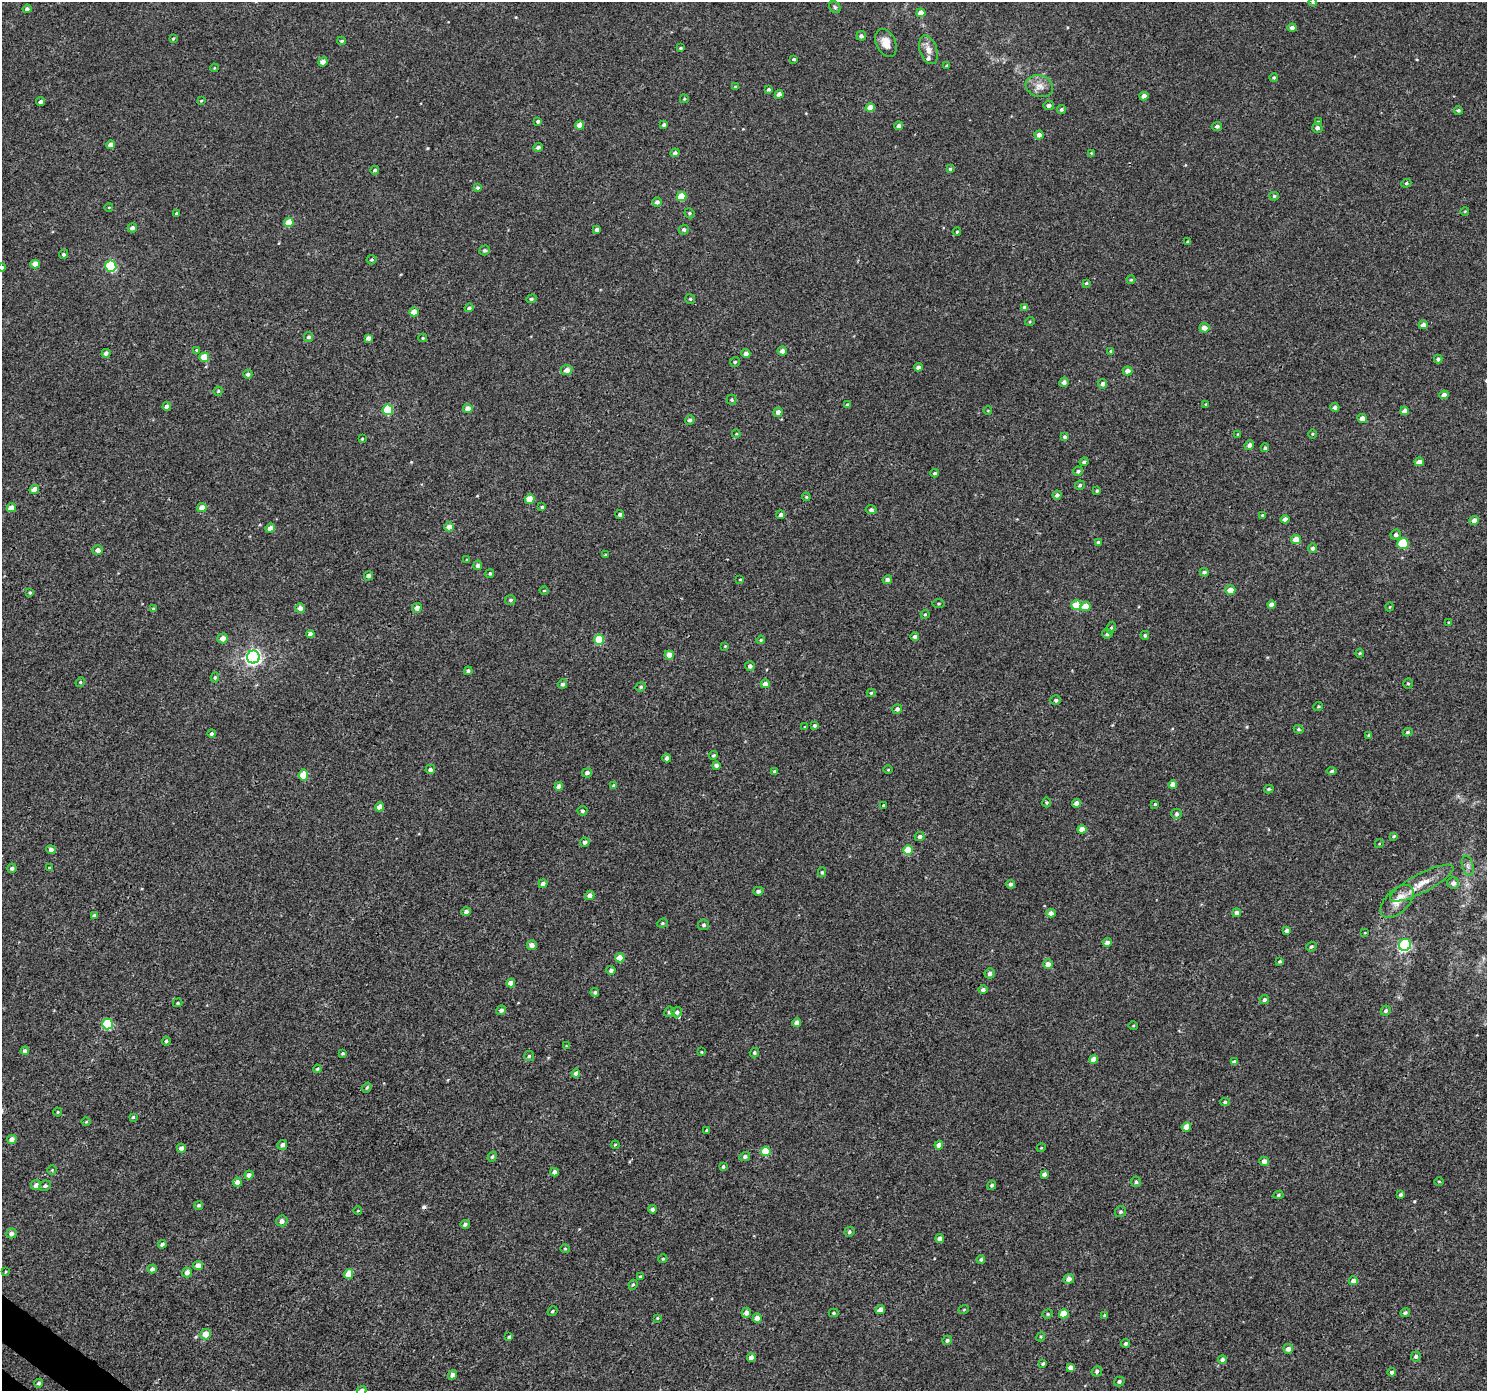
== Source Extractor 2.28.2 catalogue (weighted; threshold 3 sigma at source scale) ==
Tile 7 of 4 x 4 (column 3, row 2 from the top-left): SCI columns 3011-4495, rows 3000-4388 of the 6026 x 6065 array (HDU 1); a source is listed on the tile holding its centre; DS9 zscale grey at full resolution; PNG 1489 x 1393 px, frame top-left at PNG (2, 2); each listed source drawn as its Kron ellipse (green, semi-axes under 4 px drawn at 4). Shown black and unused: <1% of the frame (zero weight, under 3 of 4 exposures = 5% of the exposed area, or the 3 px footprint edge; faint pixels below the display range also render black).
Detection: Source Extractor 2.28.2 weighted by HDU 2 'WHT'; one run over the whole footprint, this tile lists its part. Background 0.00277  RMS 0.0022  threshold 0.00975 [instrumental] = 3 sigma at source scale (4.5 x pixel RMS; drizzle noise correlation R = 1.50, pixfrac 1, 0.0396/0.0396 arcsec/px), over >= 5 px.
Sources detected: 352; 1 cosmic-ray / hot-pixel residue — neither listed nor drawn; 3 inside a brighter listed object's ellipse — not listed separately; the other 348 listed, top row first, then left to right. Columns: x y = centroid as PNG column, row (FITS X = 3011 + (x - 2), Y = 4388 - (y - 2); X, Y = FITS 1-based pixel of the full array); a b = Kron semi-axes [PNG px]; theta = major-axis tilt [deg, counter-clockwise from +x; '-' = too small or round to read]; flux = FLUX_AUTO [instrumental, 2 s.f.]
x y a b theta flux
1313 2 4 4 - 0.29
835 7 6 5 - 0.39
27 9 4 4 - 0.64
921 13 4 4 - 2.4
1292 28 4 4 - 0.88
861 36 5 5 - 0.6
173 39 4 3 - 0.22
342 41 4 3 - 0.35
886 43 15 9 -65 2.2
680 48 4 3 - 0.29
928 50 15 8 -71 1.5
794 59 4 3 - 0.35
323 62 5 4 - 1.5
947 66 4 4 - 0.36
214 68 4 3 - 0.17
1274 78 4 4 - 0.29
1039 86 14 10 -16 1.8
735 87 3 3 - 0.25
769 89 4 4 - 0.35
779 94 4 4 - 1.3
1144 96 4 4 - 1.1
684 99 4 3 - 0.23
41 101 5 4 - 0.64
201 101 4 3 - 0.21
1049 105 5 4 - 0.67
870 108 4 4 - 2.4
1061 109 4 4 - 0.43
1458 110 4 4 - 0.37
538 121 4 3 - 0.53
1318 122 4 3 - 0.36
580 125 4 4 - 2
664 125 4 3 - 0.41
899 126 4 4 - 0.73
1217 126 5 4 - 0.56
1317 128 5 5 - 0.75
1039 135 4 4 - 0.93
111 145 4 4 - 1.3
538 147 5 4 - 0.55
675 153 4 4 - 0.59
1091 153 4 4 - 0.21
950 169 4 4 - 0.32
375 170 4 4 - 0.48
1406 183 5 4 - 0.26
477 188 4 4 - 0.35
682 196 5 4 - 5
1274 196 4 4 - 0.33
657 202 5 4 - 0.8
109 207 4 3 - 0.15
1465 211 4 3 - 0.15
176 213 4 4 - 0.34
689 213 5 5 - 0.36
289 222 5 4 - 3.7
132 228 5 4 - 0.86
597 230 4 4 - 0.79
684 230 5 5 - 0.46
957 232 4 3 - 0.25
1188 242 3 3 - 0.41
485 250 5 4 - 0.41
64 254 4 4 - 0.4
372 260 5 4 - 0.34
35 264 4 4 - 2.1
111 266 5 5 - 18
2 267 4 4 - 0.55
1131 280 4 4 - 0.22
1086 283 4 3 - 0.28
531 299 5 4 - 0.41
690 299 5 5 - 0.33
1025 307 4 4 - 0.84
469 308 4 4 - 0.41
414 312 4 4 - 2
1030 321 5 3 - 0.2
1423 325 4 4 - 0.96
1204 328 5 4 - 1.5
309 337 5 4 - 0.5
368 338 4 4 - 0.98
423 338 4 4 - 0.28
196 350 4 3 - 0.22
782 351 4 4 - 0.96
1111 351 4 3 - 0.37
106 353 4 4 - 0.7
746 354 4 4 - 1.1
204 357 5 4 - 5.5
1438 359 4 4 - 0.43
735 362 5 5 - 0.33
918 367 4 4 - 0.69
567 370 5 5 - 1.4
1127 371 5 4 - 1.1
248 374 4 4 - 0.65
1064 382 5 4 - 0.91
1102 384 5 4 - 0.76
218 391 4 4 - 0.24
1444 395 5 4 - 1.1
732 400 5 5 - 0.31
1206 404 3 2 - 0.16
848 405 4 4 - 0.43
167 406 4 4 - 1.2
1335 407 4 4 - 0.63
468 408 5 4 - 1.5
388 410 5 5 - 10
988 411 4 3 - 0.16
1405 411 4 4 - 1.6
778 412 5 4 - 1.2
1362 418 5 4 - 1.4
690 420 5 4 - 0.56
736 434 4 3 - 0.21
1238 434 4 3 - 0.17
1313 434 5 3 - 0.22
1065 437 4 4 - 0.41
362 439 4 3 - 0.21
1249 445 5 4 - 0.8
1265 448 4 4 - 0.44
1084 462 4 3 - 0.44
1419 462 4 4 - 1.6
1078 471 5 4 - 0.42
935 473 4 3 - 0.3
1080 485 5 4 - 0.36
34 489 5 4 - 1.6
1097 491 4 3 - 0.3
1057 495 4 4 - 0.63
806 497 4 3 - 0.26
530 499 5 4 - 3
542 507 4 3 - 0.33
11 508 5 4 - 2.1
202 508 5 4 - 1.9
871 510 5 4 - 0.51
620 514 4 4 - 0.49
781 515 4 4 - 0.55
1262 515 4 3 - 0.2
1285 519 4 4 - 1.3
1474 520 5 4 - 1.5
449 527 4 4 - 1.8
270 528 5 4 - 1.3
1396 535 5 5 - 0.66
1296 539 5 4 - 1.9
1098 542 4 4 - 0.27
1403 543 6 5 - 7
1313 548 4 4 - 0.55
98 550 5 5 - 0.92
605 555 3 3 - 0.21
466 560 4 3 - 0.18
478 565 5 4 - 0.8
1204 572 4 4 - 0.44
490 573 5 4 - 0.36
368 576 5 4 - 0.65
740 580 3 2 - 0.17
887 580 5 4 - 0.81
1230 590 5 5 - 1.9
544 591 4 3 - 0.17
30 593 4 4 - 0.24
510 600 5 5 - 0.46
938 604 6 3 0 0.27
1076 605 5 5 - 5.1
1271 605 4 4 - 1.2
1085 606 5 4 - 2.7
1389 607 4 3 - 0.16
300 608 5 5 - 1.2
417 608 5 4 - 1.2
153 609 4 4 - 0.26
925 614 4 4 - 0.22
1449 622 4 3 - 0.19
1111 628 6 4 63 0.3
310 634 4 4 - 1.3
1107 634 5 4 - 0.54
1145 635 4 4 - 0.37
915 637 4 4 - 0.74
223 638 5 5 - 1.4
599 639 5 5 - 5.9
761 640 4 3 - 0.26
725 646 4 3 - 0.18
1360 653 4 4 - 0.24
669 655 5 4 - 2.1
253 657 6 6 - 66
750 666 5 5 - 0.72
468 671 4 4 - 0.53
215 677 5 4 - 0.39
80 682 5 4 - 0.27
1408 683 5 4 - 0.29
562 684 5 4 - 0.58
765 684 4 4 - 1.3
641 687 5 4 - 0.31
871 693 4 4 - 0.32
1056 700 5 4 - 0.5
1318 707 5 3 - 0.2
897 709 5 4 - 0.65
815 726 3 3 - 0.43
805 727 3 2 - 0.16
1299 729 5 4 - 0.29
1408 732 5 3 - 0.31
212 733 4 4 - 0.52
1369 735 3 3 - 0.37
714 755 4 3 - 0.31
667 758 4 4 - 0.74
716 765 4 4 - 0.76
430 769 5 4 - 0.81
888 770 5 3 - 0.17
775 771 4 3 - 0.46
1332 771 5 4 - 0.36
587 773 5 4 - 0.73
303 775 5 5 - 4.2
1173 784 4 4 - 1.3
614 786 4 4 - 0.59
559 787 4 4 - 1.7
1269 789 5 4 - 0.33
1046 802 5 4 - 0.29
1076 803 4 4 - 1.2
1155 804 4 3 - 0.27
883 805 3 2 - 0.3
380 807 4 4 - 1.8
582 811 5 4 - 0.4
1176 814 5 5 - 0.49
1082 829 4 4 - 1.7
920 836 5 4 - 0.65
1394 836 4 3 - 0.22
585 842 5 4 - 0.72
1379 844 4 3 - 0.15
51 849 5 4 - 0.76
908 850 5 5 - 5.8
1468 866 10 5 -77 0.78
12 868 5 4 - 0.54
49 868 3 3 - 0.24
822 872 5 4 - 0.29
1422 883 35 9 27 3.9
1453 883 6 5 - 0.97
543 884 5 4 - 0.93
1011 884 4 4 - 0.45
758 891 5 4 - 0.51
590 895 5 4 - 1
1397 901 20 11 44 2.8
466 912 4 4 - 0.74
1051 913 4 4 - 1.3
1237 913 4 4 - 0.68
94 915 4 3 - 0.46
662 923 5 4 - 0.26
704 925 5 5 - 0.4
1287 930 4 4 - 0.63
1365 933 4 3 - 0.16
1107 942 4 4 - 0.93
532 945 5 4 - 1.3
1405 945 6 6 - 18
1311 947 5 4 - 0.38
620 958 5 4 - 3.5
1280 961 4 4 - 0.27
1048 964 5 4 - 1.3
611 970 4 4 - 0.52
990 973 5 5 - 0.94
511 983 4 4 - 2.4
983 990 5 4 - 0.67
595 992 4 4 - 0.43
1264 1000 5 4 - 0.56
178 1003 5 4 - 0.26
501 1010 5 4 - 0.62
1386 1011 5 4 - 0.47
669 1012 5 5 - 0.55
677 1012 5 5 - 0.6
797 1023 4 4 - 1.3
107 1024 5 5 - 13
1133 1025 5 3 - 0.24
166 1041 4 4 - 0.38
566 1046 3 3 - 0.16
25 1051 4 4 - 0.94
701 1052 4 3 - 0.17
343 1053 3 3 - 0.32
754 1053 5 4 - 0.37
529 1056 5 5 - 0.36
1094 1060 4 4 - 2
1234 1062 4 4 - 0.78
317 1069 4 4 - 0.26
576 1073 4 4 - 0.65
367 1087 5 4 - 0.33
1225 1102 4 4 - 0.32
58 1112 4 4 - 0.26
133 1117 4 3 - 0.3
86 1122 5 3 - 0.2
1186 1127 4 4 - 2.4
707 1130 4 3 - 0.41
12 1139 4 4 - 1.4
282 1145 5 4 - 0.72
615 1145 4 4 - 0.2
939 1145 4 4 - 1.3
181 1148 4 4 - 0.86
1041 1148 4 3 - 0.19
766 1151 5 5 - 6.2
492 1157 5 4 - 0.38
745 1157 5 4 - 0.52
1264 1161 5 4 - 0.96
723 1166 4 3 - 0.33
52 1170 4 4 - 0.21
554 1172 4 4 - 1.1
1044 1174 4 4 - 0.72
249 1175 4 4 - 0.84
1439 1181 5 3 - 0.19
237 1182 4 4 - 1.4
1136 1182 5 5 - 0.45
36 1185 5 5 - 1
992 1185 4 4 - 0.36
45 1186 6 5 - 0.52
1278 1195 5 4 - 0.36
1401 1195 4 4 - 0.58
199 1205 4 4 - 0.43
652 1209 4 4 - 0.57
358 1211 4 3 - 0.16
1120 1212 6 5 - 0.4
282 1221 5 5 - 1.1
465 1224 5 4 - 0.54
849 1232 5 4 - 0.4
11 1233 5 5 - 1
940 1238 4 4 - 1.2
162 1244 4 4 - 0.59
565 1249 4 4 - 0.24
663 1259 4 4 - 0.25
981 1259 4 4 - 0.43
198 1265 5 4 - 1.8
152 1269 4 4 - 0.89
5 1272 4 3 - 0.2
187 1273 5 4 - 1.3
349 1274 5 4 - 3.5
640 1277 3 3 - 0.28
1069 1279 5 4 - 1.2
1353 1281 5 4 - 0.99
633 1285 5 4 - 0.28
880 1309 5 4 - 1.1
964 1309 5 3 - 0.18
552 1311 5 3 - 0.32
746 1313 5 4 - 1.2
833 1313 5 4 - 0.31
1405 1313 4 4 - 0.44
1048 1314 5 4 - 0.31
1064 1314 5 4 - 3.1
1105 1315 4 3 - 0.41
657 1318 3 2 - 0.18
757 1318 5 4 - 1.9
205 1334 5 5 - 2.5
509 1337 3 3 - 0.33
1041 1337 4 4 - 0.24
947 1340 5 4 - 0.55
1126 1343 5 4 - 0.41
1288 1349 5 5 - 1.1
1416 1356 5 5 - 0.51
751 1358 4 4 - 1.2
1222 1360 4 4 - 0.8
1043 1364 3 3 - 0.37
1070 1368 4 4 - 1.1
1097 1371 5 5 - 0.47
1392 1372 4 4 - 0.62
452 1375 5 4 - 1
1119 1381 5 4 - 0.52
39 1383 4 4 - 0.42
362 1390 5 4 - 0.82
Isophote crosses this tile's border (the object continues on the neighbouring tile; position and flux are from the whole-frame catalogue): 3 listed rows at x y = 1313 2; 2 267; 362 1390